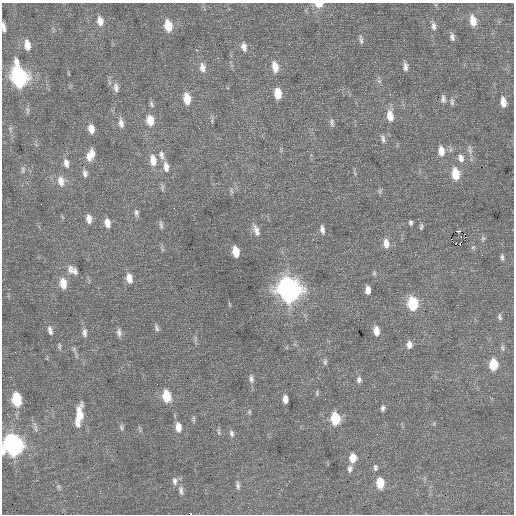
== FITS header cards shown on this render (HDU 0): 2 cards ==
NAXIS1  =                  512 / Axis length
NAXIS2  =                  512 / Axis length

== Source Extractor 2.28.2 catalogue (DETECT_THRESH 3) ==
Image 512 x 512 px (HDU 0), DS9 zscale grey, 1 PNG px = 1 image px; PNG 516 x 516 px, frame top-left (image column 1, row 512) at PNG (2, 3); no overlay
Background 0.637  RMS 0.83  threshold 2.48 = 3 sigma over >= 5 px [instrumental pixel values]
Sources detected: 109; all 109 listed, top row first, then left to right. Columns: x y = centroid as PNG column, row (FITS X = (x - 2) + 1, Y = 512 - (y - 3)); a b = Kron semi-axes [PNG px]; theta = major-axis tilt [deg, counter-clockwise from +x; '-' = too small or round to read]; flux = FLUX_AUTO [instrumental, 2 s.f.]
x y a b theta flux
319 4 8 5 2 530
100 21 11 7 -83 430
473 21 12 7 -79 670
168 26 11 7 -81 1000
434 26 12 7 -83 260
3 27 9 3 -80 230
452 37 10 5 -81 190
361 40 13 5 -81 170
27 45 12 7 -81 500
244 47 11 7 -78 330
197 50 3 2 - 380
202 67 13 8 -84 370
275 67 12 7 -79 640
405 67 11 5 -86 240
19 76 14 9 -77 12000
379 81 7 6 - 130
116 88 12 7 -82 270
278 93 11 7 -85 780
187 99 11 7 -81 860
443 99 10 6 -82 180
452 102 10 5 -86 140
503 102 10 6 -82 460
151 104 9 5 -68 130
390 116 13 7 -80 620
150 120 13 9 -82 720
332 122 10 6 -86 170
121 123 14 6 -82 320
91 129 9 6 -80 440
383 139 11 5 -76 180
470 150 15 5 -80 210
441 151 12 7 -83 530
90 155 15 9 64 640
161 155 14 8 -79 330
461 158 11 8 -78 340
153 160 15 8 -81 650
66 163 13 7 -79 340
166 167 14 7 -82 400
23 170 11 5 85 140
85 173 10 7 -82 220
455 174 12 8 -83 1100
61 181 14 8 -83 510
231 191 9 3 -76 95
380 191 7 5 48 100
41 204 2 2 - 27
136 213 10 6 82 170
89 219 11 7 -84 380
107 223 11 7 -78 410
411 223 6 4 -85 110
161 225 10 4 -86 140
421 226 8 5 82 110
322 229 11 6 -81 230
256 230 16 7 -68 340
458 231 4 3 - 150
461 236 3 3 - 50
483 238 7 5 -70 120
386 243 12 7 -83 460
455 244 2 2 - 72
473 247 6 5 - 97
236 252 9 5 -80 850
502 257 10 5 -86 140
72 270 17 10 -32 470
374 273 6 5 - 89
129 278 13 8 -78 520
63 283 13 8 -81 710
288 290 12 10 -74 31000
368 290 8 5 -84 380
413 303 10 7 -86 2700
229 304 6 4 -70 56
500 317 10 5 -78 150
157 328 10 5 -70 150
50 330 12 6 -76 240
376 331 10 6 -86 490
119 332 11 6 -85 220
84 333 12 6 -87 240
409 345 9 7 90 310
59 346 10 4 -89 120
502 348 9 5 -79 130
325 362 9 5 89 130
493 364 9 7 -90 1500
251 379 12 6 -83 210
359 380 9 7 -86 200
317 393 8 3 90 80
166 396 12 7 -80 1300
16 399 11 7 -81 2200
285 399 7 5 -88 380
383 408 7 6 - 160
249 412 5 5 - 79
80 414 22 8 89 950
335 418 10 7 -86 1900
193 419 10 4 86 98
77 422 14 7 -79 440
121 427 9 5 -68 130
178 427 11 7 -82 520
219 431 11 4 -83 110
232 433 10 6 -75 190
13 445 12 10 -82 18000
214 452 2 2 - 25
353 458 10 7 90 640
375 467 9 6 -84 150
350 469 10 7 78 210
175 481 11 7 -86 250
289 481 2 2 - 36
380 483 10 7 -89 1100
238 485 12 5 -85 180
286 485 2 2 - 37
58 487 8 5 -61 120
181 490 14 6 -79 260
248 507 2 2 - 22
191 514 2 2 - 34
At the frame edge (FLAGS 8, measured only in part): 4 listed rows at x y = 319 4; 3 27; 13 445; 191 514